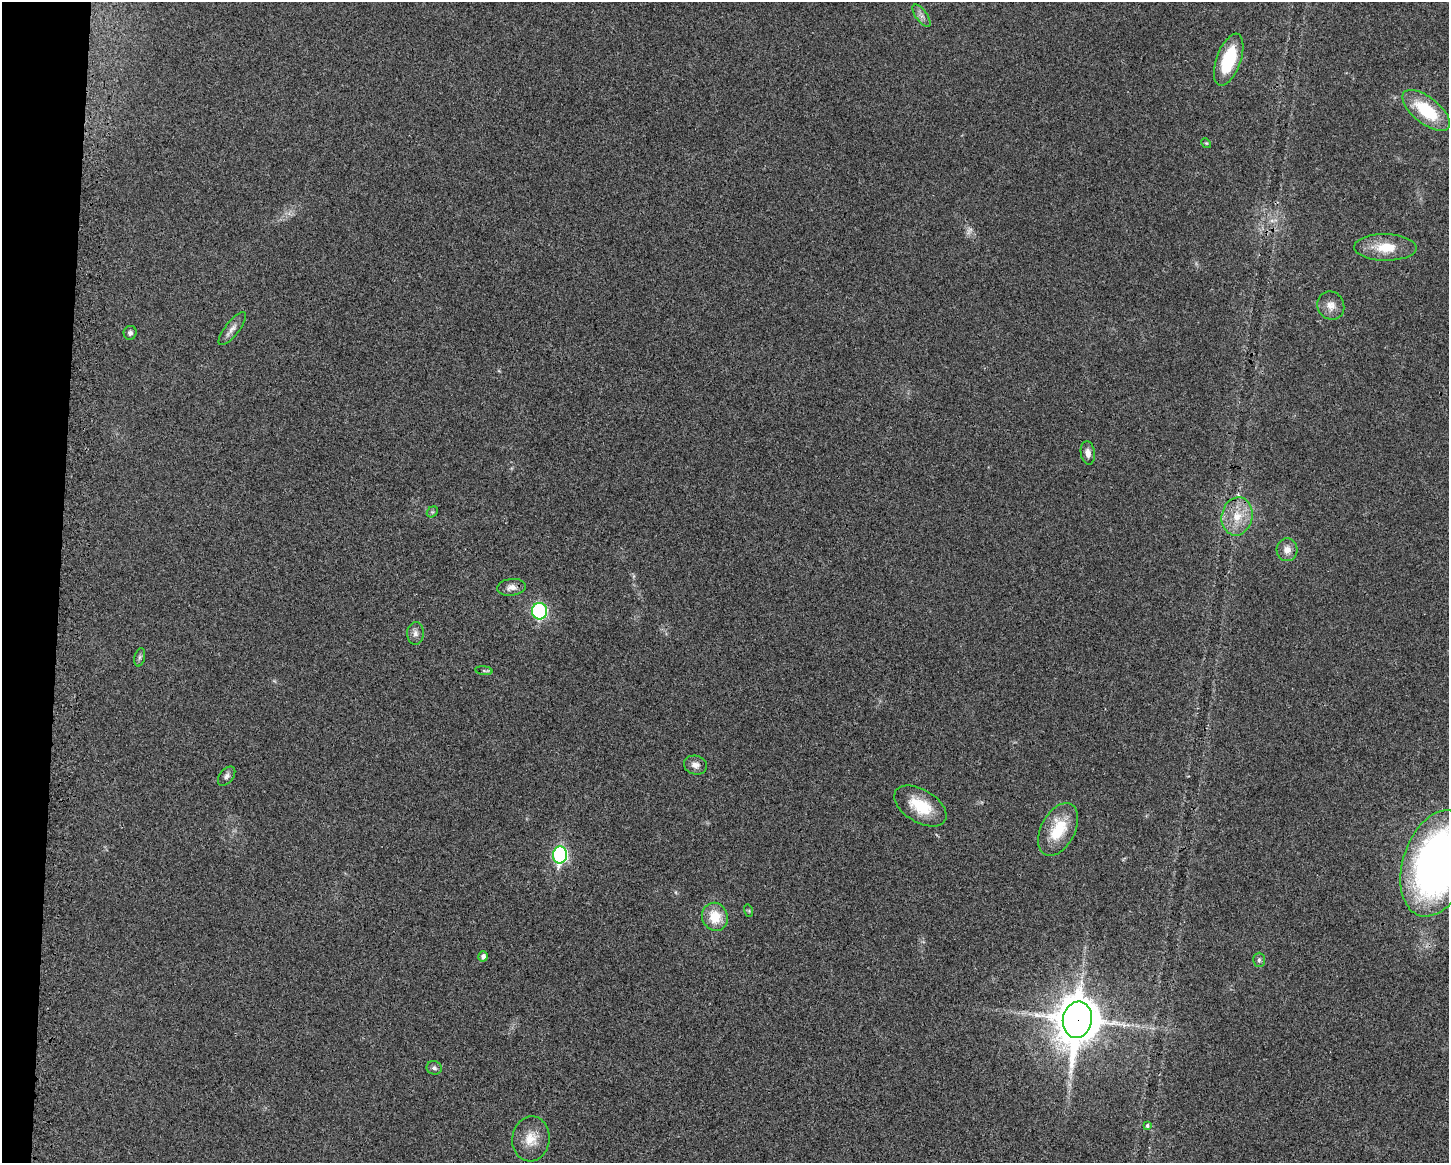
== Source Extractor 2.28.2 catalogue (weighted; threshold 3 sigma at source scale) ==
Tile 7 of 3 x 4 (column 1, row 3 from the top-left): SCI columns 225-1671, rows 1196-2356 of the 4705 x 4716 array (HDU 1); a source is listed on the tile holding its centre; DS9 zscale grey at full resolution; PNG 1451 x 1165 px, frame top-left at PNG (2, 2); each listed source drawn as its Kron ellipse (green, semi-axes under 4 px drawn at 4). Shown black and unused: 4% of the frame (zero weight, under 3 of 4 exposures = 3% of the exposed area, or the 3 px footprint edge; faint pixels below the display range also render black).
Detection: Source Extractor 2.28.2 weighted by HDU 2 'WHT'; one run over the whole footprint, this tile lists its part. Background 0.0234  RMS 0.0057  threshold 0.0255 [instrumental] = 3 sigma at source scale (4.5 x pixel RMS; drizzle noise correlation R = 1.50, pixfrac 1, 0.05/0.05 arcsec/px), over >= 5 px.
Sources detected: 33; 2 too faint to see at this stretch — neither listed nor drawn; the other 31 listed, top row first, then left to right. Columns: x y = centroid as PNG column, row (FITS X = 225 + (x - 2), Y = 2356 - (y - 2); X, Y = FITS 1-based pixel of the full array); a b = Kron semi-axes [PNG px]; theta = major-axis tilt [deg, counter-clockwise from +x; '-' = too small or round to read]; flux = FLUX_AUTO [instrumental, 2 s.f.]
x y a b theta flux
922 16 13 5 -54 2.6
1229 60 27 12 70 30
1426 110 28 13 -38 30
1206 143 5 4 - 0.72
1385 247 31 13 -1 15
1331 306 14 13 - 5
232 329 20 7 52 3.5
130 333 7 6 - 1.7
1088 453 12 7 -82 3.4
432 512 6 4 44 0.85
1237 516 19 15 78 14
1287 550 11 10 - 4.7
511 587 14 8 6 3.7
540 611 8 7 - 65
415 633 11 8 87 2.8
140 657 9 5 77 1.3
484 671 8 4 -7 0.93
695 765 11 9 -14 3.5
227 776 11 6 51 2.1
920 806 29 16 -32 20
1058 830 28 17 62 21
560 855 8 7 - 98
1437 863 55 33 71 310
749 911 6 4 -72 0.7
715 917 14 12 -64 13
483 956 5 4 - 2.1
1259 960 7 6 - 1.2
1077 1020 18 14 81 2000
434 1068 8 6 -20 1.6
1147 1125 4 3 - 0.79
531 1139 22 18 81 11
Overlapping masked pixels (flux is a lower limit): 1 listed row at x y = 1077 1020
Isophote crosses this tile's border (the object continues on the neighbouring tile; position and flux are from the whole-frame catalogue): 1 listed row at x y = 1437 863